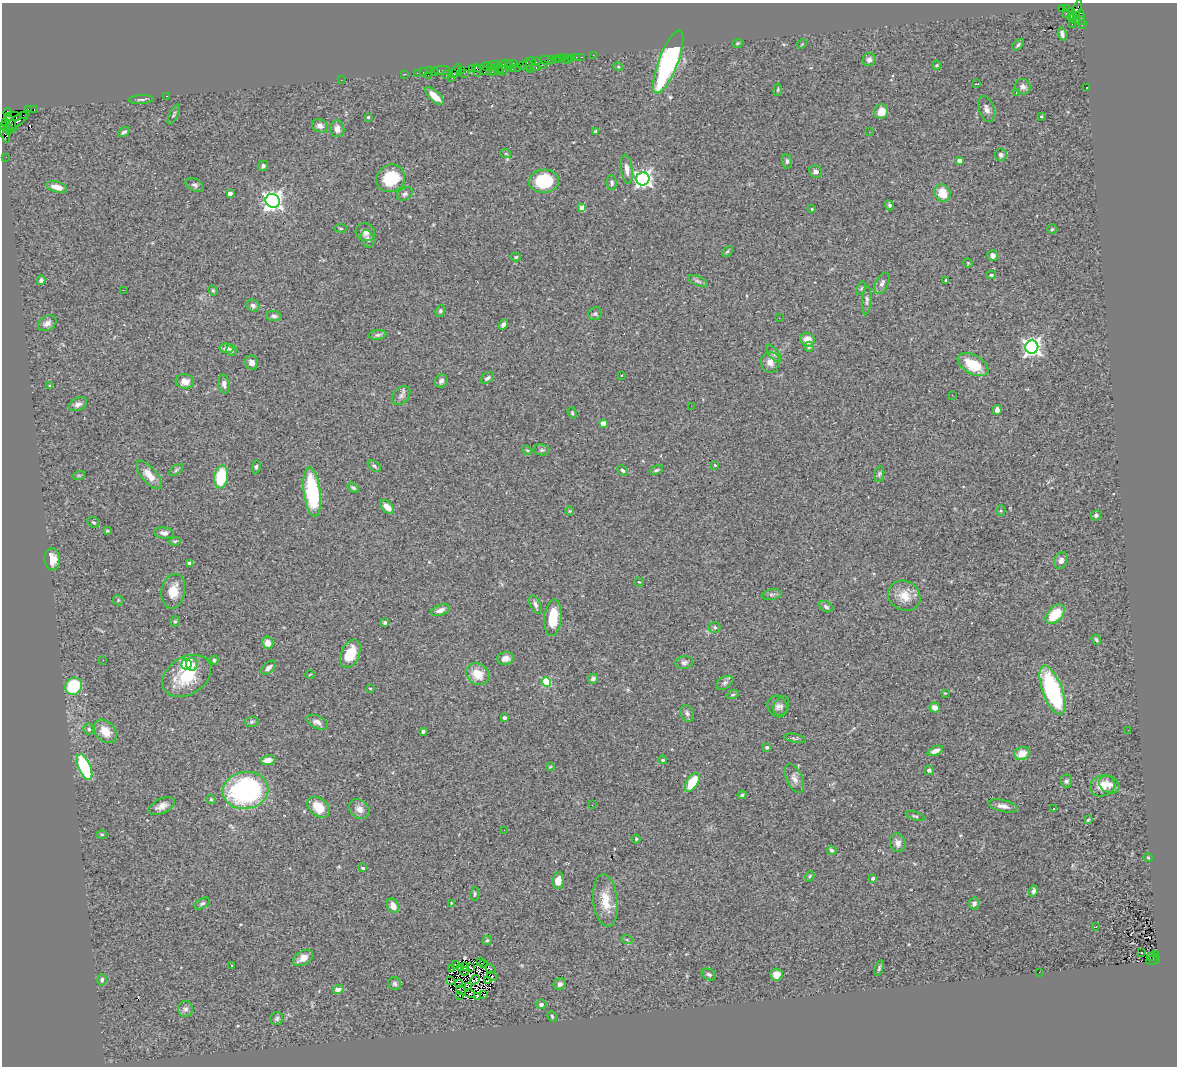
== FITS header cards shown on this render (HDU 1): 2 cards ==
NAXIS1  =                 1175
NAXIS2  =                 1064

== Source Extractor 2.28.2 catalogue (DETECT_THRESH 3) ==
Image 1175 x 1064 px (HDU 1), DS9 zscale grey, 1 PNG px = 1 image px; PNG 1179 x 1068 px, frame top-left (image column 1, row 1064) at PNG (2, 3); each listed source drawn as its Kron ellipse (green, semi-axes under 4 px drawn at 4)
Background 1.4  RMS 0.089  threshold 0.268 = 3 sigma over >= 5 px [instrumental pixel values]
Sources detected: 319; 6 with non-positive FLUX_AUTO (blend fragments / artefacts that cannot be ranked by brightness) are neither listed nor drawn; the other 313 listed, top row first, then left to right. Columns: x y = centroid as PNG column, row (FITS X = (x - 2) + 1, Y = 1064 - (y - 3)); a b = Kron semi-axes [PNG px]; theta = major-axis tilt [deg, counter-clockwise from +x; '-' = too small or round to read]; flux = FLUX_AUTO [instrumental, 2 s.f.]
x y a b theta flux
1062 8 3 3 - 950
1067 8 4 3 - 71
1072 11 4 3 - 450
1076 11 12 4 71 230
1066 13 2 2 - 21
1080 15 5 4 - 450
1076 16 3 3 - 150
1071 17 4 3 - 83
1079 20 6 4 -27 210
1072 24 2 2 - 32
1082 25 3 2 - 46
1062 34 6 3 -75 18
737 43 5 3 - 6.1
802 44 5 4 - 5.9
1018 45 7 4 43 9.5
593 55 2 2 - 17
576 57 2 2 - 15
582 57 3 2 - 70
563 58 2 2 - 14
571 58 3 2 - 78
552 59 3 3 - 88
556 59 3 2 - 82
559 59 3 2 - 17
869 59 7 6 - 19
567 60 2 2 - 22
536 61 3 2 - 67
546 61 6 4 -17 290
531 62 5 3 - 120
668 62 33 9 69 1200
513 64 3 3 - 92
544 64 3 2 - 15
494 65 7 2 5 210
509 65 5 3 - 170
522 65 2 2 - 39
527 65 6 3 -78 160
937 65 4 4 - 6.4
486 66 6 3 9 120
618 66 4 3 - 5.7
518 67 2 2 - 26
472 68 4 2 - 65
499 68 4 2 - 300
503 68 8 4 78 200
536 68 3 2 - 180
512 69 4 3 - 63
530 69 3 2 - 100
462 70 4 3 - 92
477 70 7 3 -78 310
483 70 8 4 -19 350
493 70 6 3 62 180
429 71 2 2 - 55
434 71 3 2 - 52
442 71 9 3 1 190
457 71 7 2 68 59
499 71 4 2 - 240
423 72 2 2 - 32
417 73 2 2 - 50
464 73 4 3 - 90
405 74 3 2 - 17
453 74 3 2 - 150
428 75 2 2 - 36
446 75 3 2 - 63
452 78 3 2 - 5.8
341 80 2 2 - 65
977 84 4 2 - 5.2
1023 87 8 7 - 28
1087 88 3 2 - 3.4
778 90 6 3 81 6.8
1016 92 3 3 - 7.2
167 96 3 2 - 43
435 96 12 5 -44 67
141 99 12 3 3 12
28 109 3 2 - 93
987 109 13 7 -72 34
34 110 3 2 - 34
8 112 4 2 - 60
881 112 7 7 - 72
174 114 11 4 65 11
23 115 3 2 - 34
1041 116 3 2 - 6.6
13 117 9 3 2 210
368 117 3 3 - 6
17 121 14 5 39 510
5 122 3 2 - 35
11 123 9 4 -67 570
320 126 8 6 -22 28
5 127 5 3 - 110
8 129 6 3 -89 180
337 129 8 7 - 40
596 131 3 3 - 9.4
124 132 6 4 32 13
869 132 2 2 - 3.2
5 134 10 4 -70 230
506 154 5 3 - 5.4
1001 155 6 6 - 15
6 157 2 2 - 23
787 161 7 5 -84 14
960 161 4 4 - 28
263 166 5 4 - 14
627 169 15 6 -82 41
816 171 6 6 - 18
391 178 15 13 33 240
643 179 6 6 - 2200
544 181 15 11 4 300
612 183 7 5 -88 15
195 185 10 6 -28 17
57 187 11 5 -16 48
230 193 4 3 - 36
942 193 9 7 -61 100
405 194 8 6 29 15
273 201 7 7 - 3500
889 205 5 4 - 12
582 208 4 4 - 64
812 209 3 3 - 5.5
341 228 6 3 -8 6.4
1052 229 5 4 - 8.5
365 232 10 8 -27 33
368 239 9 6 -69 18
727 251 6 4 44 8.6
993 256 5 5 - 21
516 257 5 4 - 7.6
968 263 5 3 - 5.2
991 275 5 4 - 8
41 280 5 4 - 19
946 280 3 3 - 8.6
698 281 11 4 -25 14
882 283 11 6 65 24
861 288 7 4 69 8.7
123 290 2 2 - 41
213 290 5 3 - 8.2
867 300 14 4 86 20
253 305 7 5 -36 19
440 311 6 4 66 11
595 314 7 6 - 13
274 316 8 5 -6 14
779 318 2 2 - 3.3
47 323 10 7 31 32
503 325 5 4 - 21
378 335 9 5 6 15
808 340 7 6 - 68
809 347 5 4 - 11
1032 347 6 6 - 2500
226 348 7 4 -6 26
232 350 5 5 - 13
774 353 10 4 -53 15
252 362 7 6 - 31
770 362 10 9 - 45
973 365 17 9 -29 160
621 375 3 2 - 5.4
487 378 7 5 32 19
185 381 9 7 -4 43
441 381 7 6 - 19
224 384 9 5 -81 26
50 386 3 3 - 7
952 395 2 2 - 4
401 396 11 7 46 24
78 404 10 6 24 25
691 406 2 2 - 3.4
997 410 5 4 - 32
572 413 6 4 -70 7.5
603 423 4 4 - 62
527 450 5 4 - 6.7
542 450 8 5 -9 12
715 465 3 2 - 5.1
374 466 7 4 -36 11
256 467 6 4 79 11
176 470 8 4 36 12
622 470 6 4 -43 9.5
656 470 7 4 25 10
879 474 8 5 80 12
79 475 6 4 18 8.7
149 475 17 7 -50 78
221 477 11 7 80 280
353 488 6 3 -36 9.9
312 492 25 8 -83 540
387 507 8 5 -43 47
1001 510 5 4 - 7.5
570 511 4 4 - 5.9
1096 515 5 4 - 11
93 522 6 5 - 10
107 531 3 3 - 6.6
164 533 10 5 -7 21
175 541 6 3 9 7.9
52 559 11 8 -87 72
1061 560 8 6 67 30
189 563 4 4 - 12
639 582 5 3 - 5.7
173 591 17 11 80 91
772 595 10 5 10 15
904 596 17 14 -32 100
118 600 5 5 - 7.8
535 604 10 5 -66 19
826 607 7 5 -30 13
441 610 9 5 21 33
1055 614 12 7 43 160
553 618 18 8 85 150
175 622 5 4 - 8.2
385 623 4 3 - 20
715 627 6 5 - 14
1096 640 5 4 - 10
268 643 6 5 - 35
350 654 15 9 65 130
505 658 8 6 10 40
103 660 2 2 - 5
214 660 4 4 - 12
684 662 9 6 7 17
186 664 5 5 - 510
192 664 6 6 - 35
268 668 8 5 45 22
310 674 4 3 - 4.3
478 674 12 10 -34 110
187 676 26 18 32 260
593 679 5 5 - 19
546 682 5 4 - 380
725 683 9 6 31 18
74 686 9 8 - 300
370 688 4 2 - 4.4
1052 690 26 9 -69 690
945 693 4 3 - 4.6
733 695 6 3 19 7.4
778 706 11 9 -56 27
781 706 10 7 66 19
935 708 5 5 - 48
687 713 8 6 -70 18
504 718 3 3 - 17
252 722 7 5 4 11
317 722 11 6 -24 29
89 729 6 5 - 12
1128 730 2 2 - 6.3
105 731 13 9 -47 76
423 731 3 3 - 9.8
795 738 11 4 -11 10
767 747 3 3 - 14
935 751 8 4 21 30
1022 753 8 6 22 74
268 760 7 4 7 45
663 760 4 3 - 6.6
85 767 14 6 -67 410
550 767 4 3 - 5.5
929 770 5 4 - 17
794 778 16 8 -65 37
1066 781 6 5 - 13
692 782 10 5 57 160
1109 784 11 8 -29 48
1102 786 13 10 18 86
245 790 23 18 9 1100
742 795 4 3 - 10
211 799 5 4 - 7.9
592 805 2 2 - 2.6
162 806 14 7 25 39
1003 806 15 6 -12 31
318 807 12 8 -39 100
359 809 11 9 -38 37
1054 809 4 2 - 10
915 816 10 3 -18 9
1088 820 4 3 - 7.5
504 830 2 2 - 6.8
102 834 5 3 - 6.6
636 839 4 4 - 8.1
898 843 9 7 -75 40
832 850 5 4 - 12
1148 858 5 3 - 5.1
363 868 4 3 - 15
810 876 6 4 61 7.7
873 878 3 3 - 22
558 881 8 5 82 51
1034 891 6 4 71 19
475 894 7 4 82 9.1
605 900 26 12 -84 130
202 903 8 4 30 12
451 903 3 3 - 4.1
974 903 6 5 - 17
393 906 8 5 -63 46
1096 927 3 2 - 12
487 940 5 4 - 8.6
627 940 6 4 -20 7
1141 953 3 2 - 11
1155 954 3 3 - 300
1152 957 5 3 - 140
303 958 11 6 32 52
1153 960 7 3 16 390
480 961 3 2 - 12
483 963 3 2 - 2.6
455 964 2 2 - 4
231 966 3 2 - 4.9
465 967 4 2 - 2.8
451 968 3 2 - 5.9
461 968 3 2 - 2.6
471 968 4 2 - 5.1
879 968 8 4 74 11
490 969 6 2 -44 4
465 971 5 2 - 0.15
1039 972 2 2 - 9.6
709 974 7 5 -21 16
776 975 6 6 - 60
492 976 5 3 - 12
102 980 6 4 82 12
475 980 5 3 - 7.4
488 980 4 2 - 3.6
451 981 3 2 - 7.6
459 983 4 2 - 7.3
395 984 6 6 - 14
560 984 6 5 - 20
469 987 4 2 - 6.9
338 989 5 4 - 35
461 990 5 2 - 1.5
470 994 5 3 - 2.8
484 994 3 2 - 140
459 995 2 2 - 5.3
477 996 3 3 - 6.7
541 1004 5 4 - 20
186 1009 8 7 - 23
552 1016 5 3 - 7.3
277 1019 6 6 - 13
At the frame edge (FLAGS 8, measured only in part): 1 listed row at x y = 5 134
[6 non-positive-flux detections neither listed nor drawn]